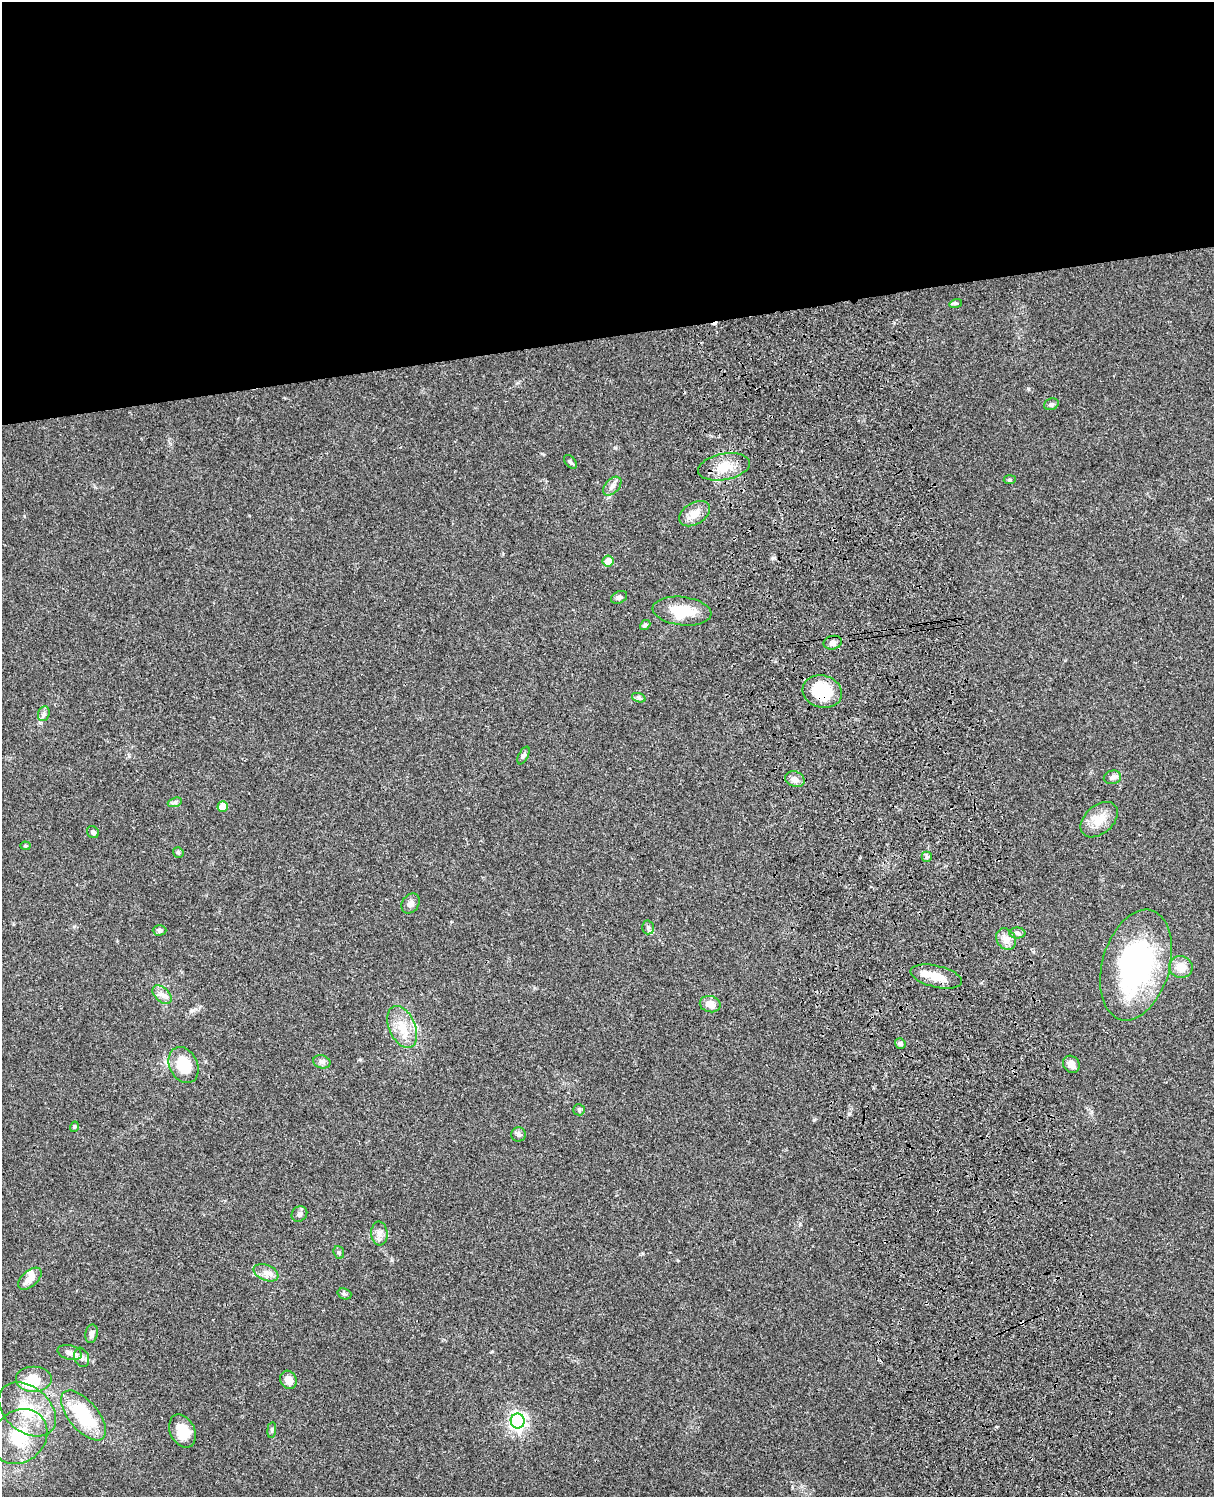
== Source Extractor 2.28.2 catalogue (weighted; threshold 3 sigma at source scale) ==
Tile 2 of 4 x 3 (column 2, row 1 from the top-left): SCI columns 1333-2544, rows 3268-4762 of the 5087 x 4927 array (HDU 1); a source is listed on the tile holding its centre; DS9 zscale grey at full resolution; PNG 1216 x 1499 px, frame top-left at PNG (2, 2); each listed source drawn as its Kron ellipse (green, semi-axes under 4 px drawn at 4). Shown black and unused: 23% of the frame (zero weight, under 3 of 4 exposures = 6% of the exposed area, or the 3 px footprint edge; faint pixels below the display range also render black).
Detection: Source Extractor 2.28.2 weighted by HDU 2 'WHT'; one run over the whole footprint, this tile lists its part. Background 0.0812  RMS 0.006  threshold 0.027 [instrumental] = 3 sigma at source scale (4.5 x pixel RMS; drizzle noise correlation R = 1.50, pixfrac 1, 0.05/0.05 arcsec/px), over >= 5 px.
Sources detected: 66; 1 inside a brighter object's white glare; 1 cosmic-ray / hot-pixel residue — neither listed nor drawn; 4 inside a brighter listed object's ellipse — not listed separately; the other 60 listed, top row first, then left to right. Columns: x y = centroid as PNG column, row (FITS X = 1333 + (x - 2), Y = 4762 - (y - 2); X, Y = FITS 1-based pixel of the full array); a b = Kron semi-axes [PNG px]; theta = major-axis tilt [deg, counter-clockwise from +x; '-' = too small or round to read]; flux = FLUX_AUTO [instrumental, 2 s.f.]
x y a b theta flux
956 303 6 4 17 0.84
1051 404 7 5 20 1.3
570 462 8 5 -50 1.1
724 467 26 13 11 12
1010 480 6 4 6 0.84
612 486 11 7 47 3
695 514 17 10 32 6.2
608 561 5 5 - 6.2
619 597 8 6 26 1.6
682 611 29 14 -7 18
645 625 6 4 41 1.5
833 643 9 6 12 2.6
822 692 20 16 -15 27
639 698 7 4 -19 1.1
44 714 8 5 69 1.6
523 755 9 4 62 1.5
1112 777 9 7 13 2.3
795 779 10 7 -22 3.2
175 802 7 4 19 1.2
223 807 5 5 - 9.2
1099 820 21 14 42 10
93 832 6 5 - 1.5
25 846 5 4 - 0.79
178 852 6 5 - 1.2
927 857 5 5 - 1.1
411 903 11 8 56 2.9
648 927 7 5 89 1.4
159 930 7 5 1 1.4
1017 933 8 5 -2 1.7
1006 939 11 9 -53 4.4
1136 965 57 33 74 110
1181 967 12 10 -16 7.8
936 977 26 10 -13 9.2
162 995 11 7 -42 3.2
710 1004 10 8 -11 5.1
402 1027 22 13 -66 12
900 1043 5 5 - 1.5
322 1062 9 6 -14 1.8
1071 1064 9 7 -53 3.9
183 1065 19 14 -64 20
579 1110 6 5 - 0.99
74 1127 5 3 - 0.62
519 1134 7 7 - 1.5
299 1214 8 7 - 2
379 1233 12 8 -85 3.5
339 1252 6 5 - 1
266 1273 13 7 -23 4
30 1279 14 8 42 5.2
344 1294 7 5 -19 1.2
92 1334 9 6 81 2.4
70 1353 12 7 -14 3.1
82 1357 10 7 -70 2.5
33 1379 18 13 0 15
288 1380 9 8 - 4.9
27 1409 32 22 -41 26
83 1415 30 14 -50 37
518 1421 7 7 - 200
272 1430 8 4 82 1
182 1431 17 12 -65 11
19 1437 30 25 43 29
Overlapping masked pixels (flux is a lower limit): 1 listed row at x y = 822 692
Unlisted compact peaks at least as high as the median listed source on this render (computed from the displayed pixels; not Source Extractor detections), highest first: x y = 814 1120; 849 1114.